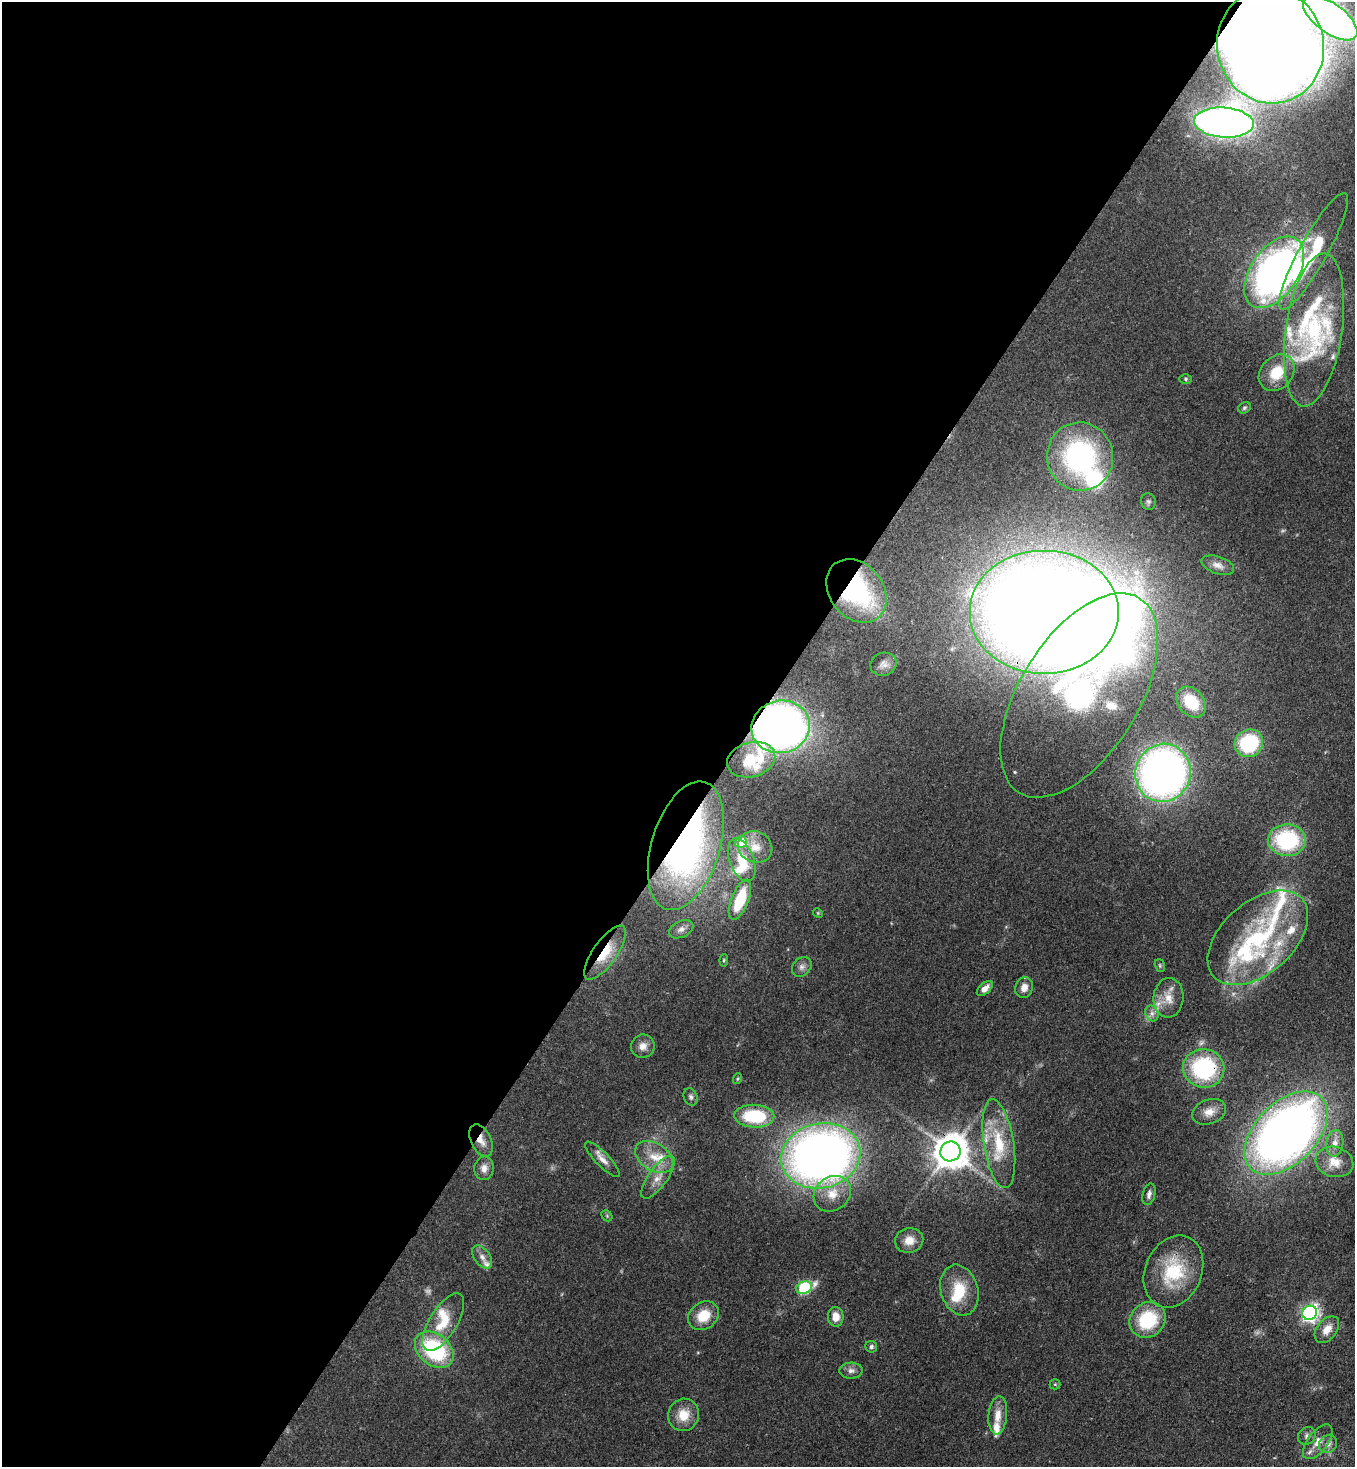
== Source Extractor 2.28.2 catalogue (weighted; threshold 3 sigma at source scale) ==
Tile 5 of 4 x 4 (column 1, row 2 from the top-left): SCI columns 366-1718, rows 2990-4454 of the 6003 x 5980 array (HDU 1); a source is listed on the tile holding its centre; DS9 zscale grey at full resolution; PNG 1357 x 1469 px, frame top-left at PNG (2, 2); each listed source drawn as its Kron ellipse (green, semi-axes under 4 px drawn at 4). Shown black and unused: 55% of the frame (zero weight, under 3 of 4 exposures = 7% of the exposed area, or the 3 px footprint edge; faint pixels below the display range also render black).
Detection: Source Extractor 2.28.2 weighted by HDU 2 'WHT'; one run over the whole footprint, this tile lists its part. Background 0.0796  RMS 0.0039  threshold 0.0176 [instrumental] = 3 sigma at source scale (4.5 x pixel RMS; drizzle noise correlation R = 1.50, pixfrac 1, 0.05/0.05 arcsec/px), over >= 5 px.
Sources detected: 104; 3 too faint to see at this stretch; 3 inside a brighter object's white glare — neither listed nor drawn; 20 inside a brighter listed object's ellipse — not listed separately; the other 78 listed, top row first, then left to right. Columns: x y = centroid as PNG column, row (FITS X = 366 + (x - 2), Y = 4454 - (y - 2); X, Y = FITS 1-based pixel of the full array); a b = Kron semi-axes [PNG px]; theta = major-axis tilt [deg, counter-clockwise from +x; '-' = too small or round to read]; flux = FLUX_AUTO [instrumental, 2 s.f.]
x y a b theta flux
1330 18 32 14 -36 200
1270 46 58 53 -78 1000
1224 123 30 15 -4 280
1314 251 66 14 61 23
1274 272 40 23 56 190
1314 330 77 28 82 58
1277 373 20 16 48 12
1186 379 6 5 - 0.6
1244 408 7 5 32 0.69
1080 457 34 33 - 81
1148 502 8 7 - 0.99
1218 565 17 8 -18 2.8
856 591 34 26 -51 48
1044 612 75 62 0 1000
883 664 13 11 19 2.3
1079 695 114 59 58 140
1191 702 17 12 -50 15
781 727 29 26 12 280
1249 743 14 13 - 31
751 760 24 17 15 19
1163 773 29 27 69 220
1287 840 19 16 -2 38
741 842 6 6 - 17
686 846 66 34 73 150
755 847 17 15 -24 5.9
742 860 23 12 -69 11
740 900 21 8 68 19
818 913 5 4 - 0.42
681 929 13 8 26 2.2
1258 938 59 35 41 56
605 953 32 12 55 15
724 960 6 4 84 0.55
1160 965 6 5 - 0.64
802 967 11 9 47 1.9
985 988 9 5 42 2.7
1024 988 10 8 70 3.2
1168 998 20 15 86 6.5
1152 1013 8 6 -70 1.6
643 1046 12 11 - 3
1204 1068 21 19 -9 43
737 1079 5 3 - 0.41
691 1097 9 6 -70 1.2
1209 1112 17 12 21 4.5
754 1116 20 11 -2 24
1286 1133 50 30 45 320
481 1140 17 10 -63 4.3
1335 1143 13 8 81 3.3
999 1144 45 15 -81 17
950 1151 10 10 - 970
821 1156 40 32 12 330
654 1157 21 13 -33 7.7
602 1159 23 7 -46 3.2
1334 1162 19 15 -16 6.5
484 1168 12 9 84 2.8
658 1177 25 9 54 5.2
832 1194 20 16 38 8.1
1149 1194 11 6 76 1.7
607 1216 6 4 -47 0.53
909 1240 14 12 13 5
482 1257 13 8 -54 2.4
1173 1271 37 28 67 24
804 1288 8 6 23 42
959 1290 26 18 -73 13
1310 1313 7 7 - 140
703 1316 16 13 36 9.3
836 1317 10 8 -87 4.3
1148 1320 19 17 43 24
443 1322 33 14 59 11
1327 1330 15 10 51 4.7
871 1347 6 5 - 0.94
434 1350 21 15 -39 40
851 1371 11 8 2 2
1055 1384 5 5 - 0.51
684 1415 16 15 - 7.5
998 1415 19 9 85 5
1307 1436 9 8 - 1.6
1318 1442 20 10 53 4.6
1328 1444 9 8 - 2.2
Overlapping masked pixels (flux is a lower limit): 10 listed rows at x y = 1270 46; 856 591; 1044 612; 781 727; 686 846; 605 953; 1204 1068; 1286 1133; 481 1140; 950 1151
Isophote crosses this tile's border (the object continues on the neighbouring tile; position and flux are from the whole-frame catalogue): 2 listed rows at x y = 1330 18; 1270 46